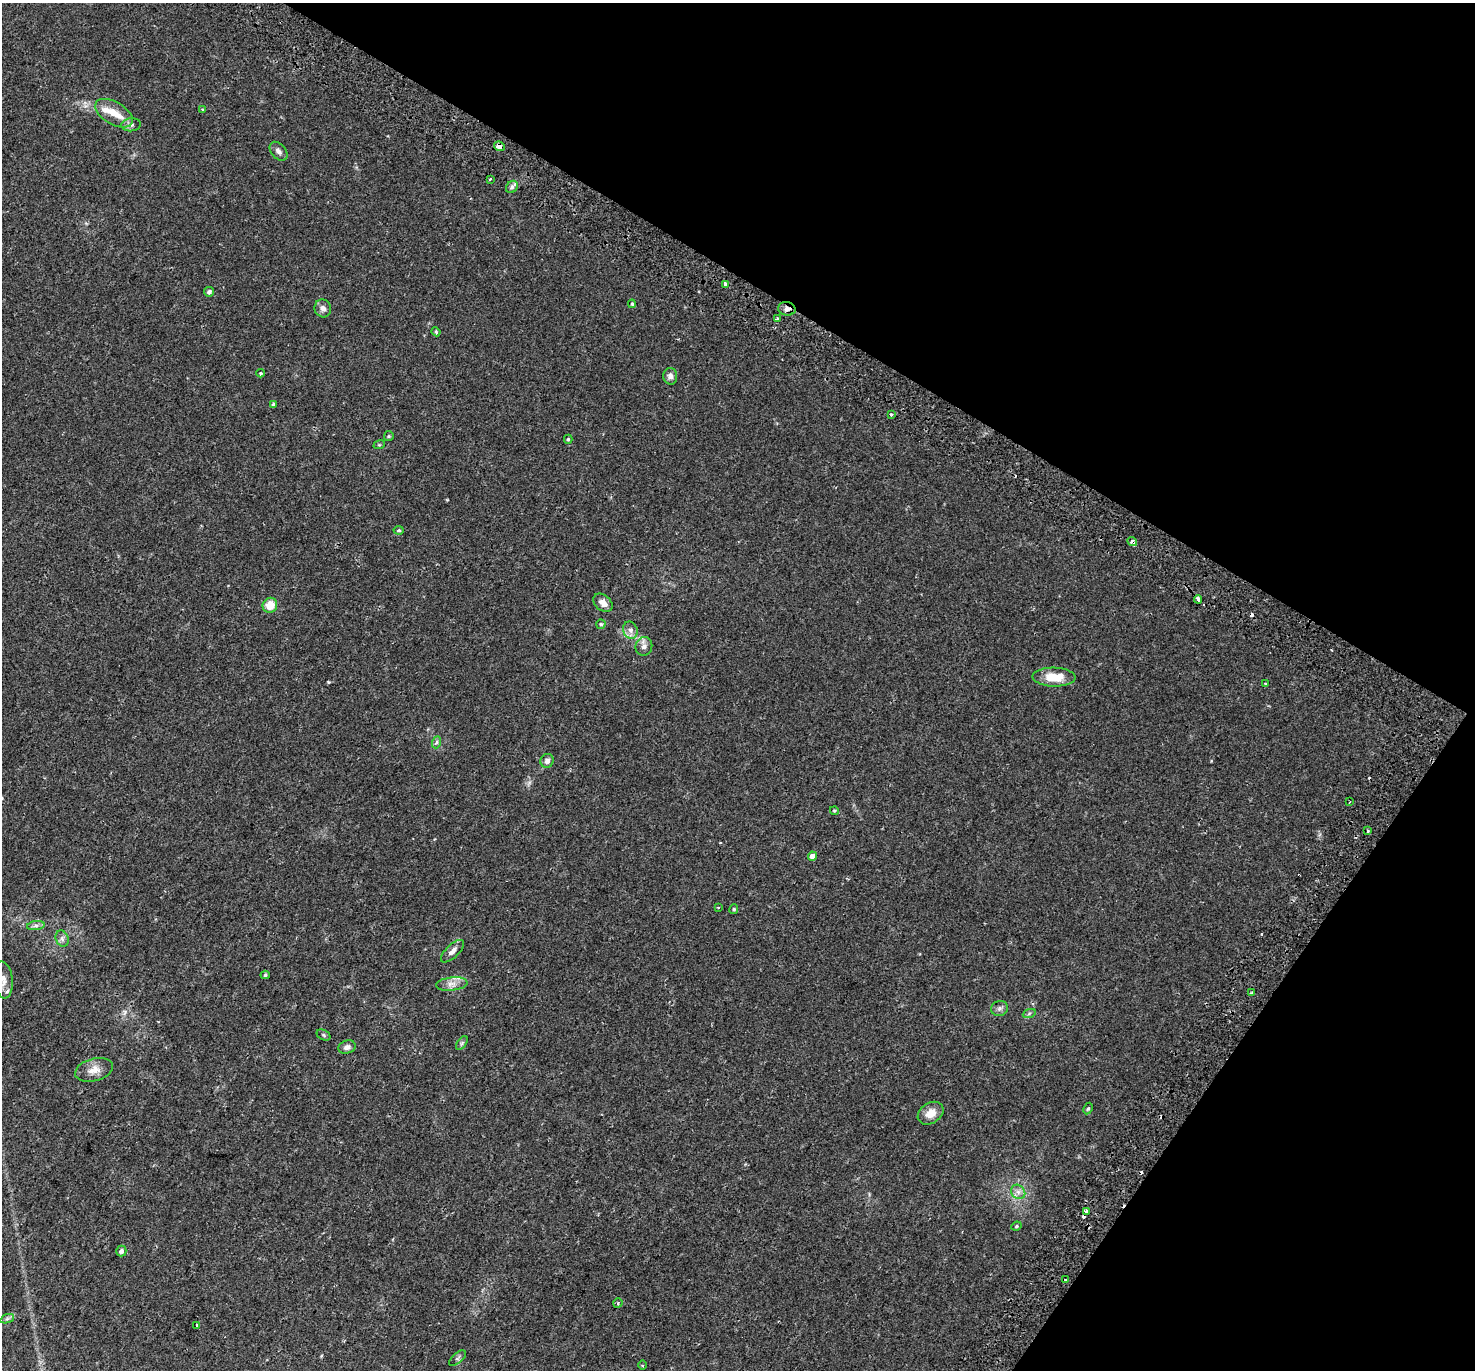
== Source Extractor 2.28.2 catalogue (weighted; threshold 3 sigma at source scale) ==
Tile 8 of 4 x 4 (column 4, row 2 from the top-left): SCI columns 4493-5965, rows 3022-4389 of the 6044 x 6110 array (HDU 1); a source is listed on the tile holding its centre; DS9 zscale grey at full resolution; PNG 1477 x 1372 px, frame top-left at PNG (2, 3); each listed source drawn as its Kron ellipse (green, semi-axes under 4 px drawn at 4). Shown black and unused: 29% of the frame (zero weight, under 2 of 3 exposures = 5% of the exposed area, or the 3 px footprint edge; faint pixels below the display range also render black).
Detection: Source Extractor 2.28.2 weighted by HDU 2 'WHT'; one run over the whole footprint, this tile lists its part. Background 0.018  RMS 0.0031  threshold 0.0141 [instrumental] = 3 sigma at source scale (4.5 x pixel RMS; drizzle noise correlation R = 1.50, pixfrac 1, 0.0396/0.0396 arcsec/px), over >= 5 px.
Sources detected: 76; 9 cosmic-ray / hot-pixel residue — neither listed nor drawn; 3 inside a brighter listed object's ellipse — not listed separately; the other 64 listed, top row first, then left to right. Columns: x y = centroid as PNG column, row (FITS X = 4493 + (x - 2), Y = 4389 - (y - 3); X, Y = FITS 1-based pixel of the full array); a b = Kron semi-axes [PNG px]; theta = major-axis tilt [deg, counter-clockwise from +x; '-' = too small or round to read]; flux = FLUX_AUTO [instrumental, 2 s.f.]
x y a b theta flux
203 109 4 3 - 0.27
114 113 21 11 -30 4.1
131 125 9 6 7 1
499 146 6 4 -24 2.4
278 151 11 7 -49 1.2
490 179 3 2 - 0.3
512 187 7 5 47 0.72
725 284 4 3 - 1.1
209 292 5 4 - 0.79
632 304 4 3 - 0.41
323 308 9 8 - 1.4
787 309 9 7 -10 1.5
778 319 4 3 - 1.2
436 332 4 4 - 0.38
261 373 4 4 - 0.32
670 376 8 7 - 1.4
273 404 4 3 - 0.55
891 415 3 3 - 0.51
389 436 5 4 - 0.31
568 439 4 4 - 0.37
379 445 6 4 17 0.32
399 530 5 4 - 0.44
1132 542 5 3 - 1.7
1198 599 4 3 - 2.4
603 603 11 7 -43 1.9
270 605 7 7 - 4.4
601 624 4 4 - 0.46
630 630 9 7 -65 1.3
644 646 9 8 - 1.4
1054 677 21 9 -1 6
1266 684 3 3 - 0.67
437 742 6 4 70 0.53
547 761 7 6 - 1.1
1350 802 3 2 - 0.27
834 811 4 4 - 0.3
1368 831 4 2 - 0.3
812 856 4 4 - 2.6
718 907 3 2 - 0.25
734 909 5 4 - 0.4
36 926 9 4 8 0.82
62 939 8 6 -70 0.94
452 951 15 6 44 1.5
265 975 4 4 - 0.39
3 980 18 9 -84 2.2
452 984 16 6 7 2
1251 993 4 3 - 0.3
999 1008 8 7 - 0.92
1029 1014 7 4 21 0.54
324 1035 7 5 -28 0.43
462 1043 8 4 53 0.49
347 1047 9 6 19 1.1
94 1070 19 11 15 3
1088 1108 6 4 61 0.42
931 1113 14 10 33 3.4
1018 1192 8 6 -45 1.2
1087 1211 4 3 - 1.4
1016 1226 5 4 - 0.41
121 1251 5 5 - 1.1
1066 1280 4 3 - 3.3
618 1303 5 4 - 0.39
7 1319 7 4 19 0.53
197 1325 3 3 - 0.34
457 1358 10 5 40 0.68
643 1365 4 3 - 0.32
Overlapping masked pixels (flux is a lower limit): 4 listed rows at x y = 499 146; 787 309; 1132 542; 1066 1280
Isophote crosses this tile's border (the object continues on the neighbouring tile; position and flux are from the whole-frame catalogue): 1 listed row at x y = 3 980